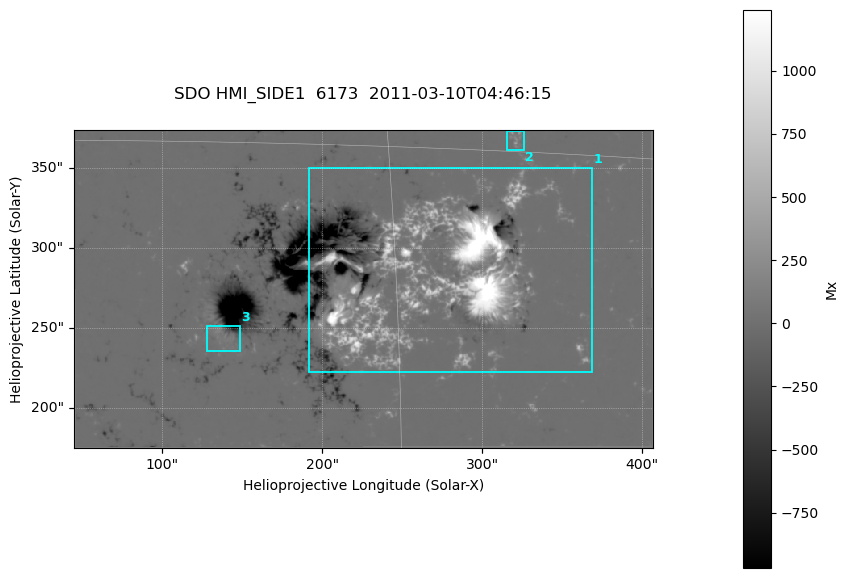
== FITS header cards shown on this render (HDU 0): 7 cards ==
TELESCOP= 'SDO     '           /
INSTRUME= 'HMI_SIDE1'          /
WAVELNTH=              6173.00 /
DATE-OBS= '2011-03-10T04:46:15.100' /
CTYPE1  = 'HPLN-TAN'           /
CTYPE2  = 'HPLT-TAN'           /
BUNIT   = 'Mx      '           /

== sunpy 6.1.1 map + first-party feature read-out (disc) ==
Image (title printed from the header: SDO HMI_SIDE1  6173  2011-03-10T04:46:15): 718 x 395 px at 0.504 arcsec/px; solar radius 966 arcsec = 1916 px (partial field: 2.4% of the solar disc is inside the frame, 99% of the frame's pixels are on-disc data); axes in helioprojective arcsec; data unit Mx (BUNIT, on the colour bar)
Orientation: file roll -179.9 deg (from PC/CROTA): ROTATED to solar-north-up (sunpy Map.rotate, bilinear) for analysis and display; everything below refers to the rotated frame; the empty margins the rotation leaves inside the frame are drawn grey
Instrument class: DISC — disc imager (sunpy class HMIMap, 6173 A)
Bright regions (active regions / flare kernels): reference = the on-disc median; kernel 7 px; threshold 5 sigma = 47.7 Mx over a disc level ~0.101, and >= 1.15x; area >= 283 px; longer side >= 5 px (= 2.5 arcsec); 3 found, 3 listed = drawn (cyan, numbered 1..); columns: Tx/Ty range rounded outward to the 2 arcsec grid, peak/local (2 s.f.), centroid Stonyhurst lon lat
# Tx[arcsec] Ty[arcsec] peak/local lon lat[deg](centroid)
1 192..370 222..350 15598 +16 +10
2 314..326 360..374 1858 +20 +16
3 128..150 234..252 1430 +8 +7